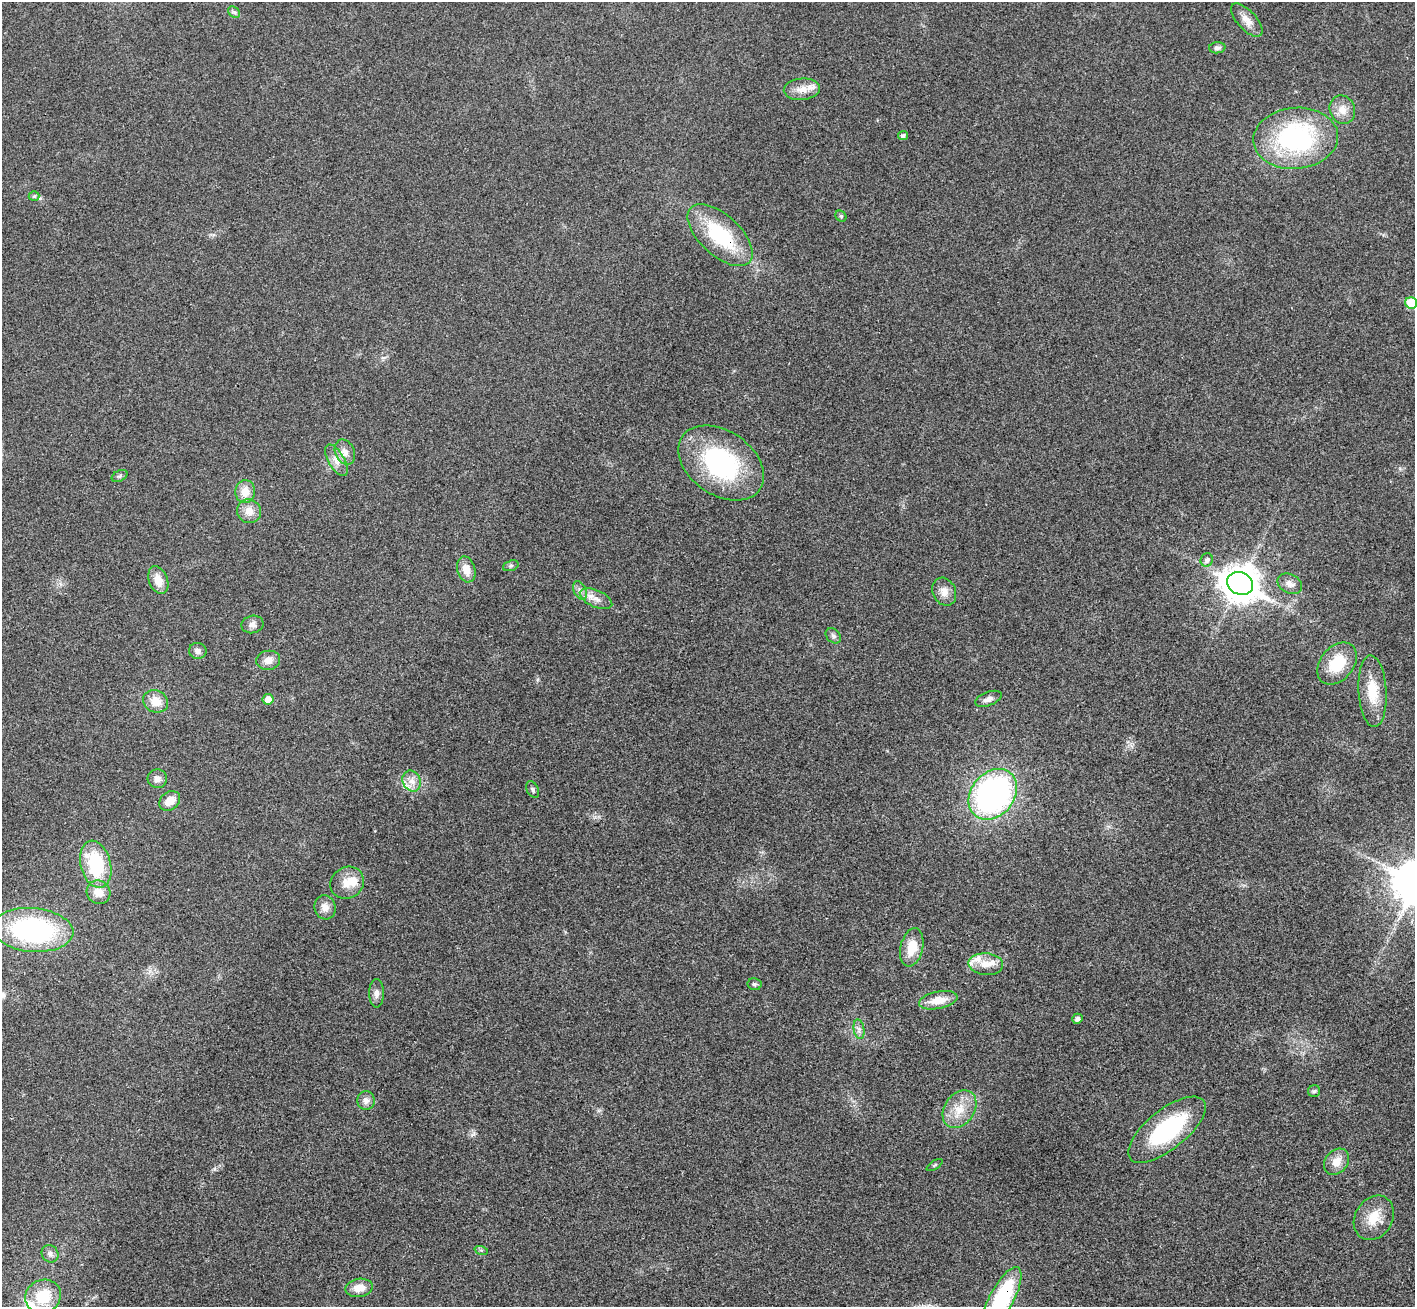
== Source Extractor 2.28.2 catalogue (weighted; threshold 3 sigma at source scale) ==
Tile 7 of 4 x 4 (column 3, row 2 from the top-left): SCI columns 2859-4271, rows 2942-4246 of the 5714 x 5748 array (HDU 1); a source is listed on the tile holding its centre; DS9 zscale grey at full resolution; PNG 1417 x 1309 px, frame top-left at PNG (2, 2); each listed source drawn as its Kron ellipse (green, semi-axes under 4 px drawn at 4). Shown black and unused: <1% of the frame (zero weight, under 3 of 4 exposures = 6% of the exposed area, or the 3 px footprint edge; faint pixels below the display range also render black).
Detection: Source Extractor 2.28.2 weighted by HDU 2 'WHT'; one run over the whole footprint, this tile lists its part. Background 0.0363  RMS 0.0067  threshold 0.03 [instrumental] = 3 sigma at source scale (4.5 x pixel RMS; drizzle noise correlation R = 1.50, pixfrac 1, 0.05/0.05 arcsec/px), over >= 5 px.
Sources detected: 69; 5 inside a brighter listed object's ellipse — not listed separately; the other 64 listed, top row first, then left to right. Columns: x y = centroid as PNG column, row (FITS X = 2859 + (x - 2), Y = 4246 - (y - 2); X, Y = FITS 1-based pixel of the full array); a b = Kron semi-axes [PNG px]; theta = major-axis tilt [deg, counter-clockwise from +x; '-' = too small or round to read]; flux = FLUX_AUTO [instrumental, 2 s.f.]
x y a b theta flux
234 12 6 5 - 1.4
1247 20 21 9 -48 6.4
1217 48 8 5 4 2.1
802 89 18 11 5 7.3
1342 110 14 12 -67 7.6
903 136 5 4 - 1.7
1296 138 42 30 5 100
34 196 5 5 - 1.1
841 216 6 5 - 1
720 235 40 20 -43 48
1411 303 6 5 - 24
345 452 13 9 -65 4.8
336 460 17 8 -60 5.2
721 463 47 32 -34 86
120 476 8 5 27 1.5
245 491 11 10 - 8.4
249 511 12 11 - 6.9
1207 560 7 6 - 2.6
511 566 8 5 20 1.4
466 569 13 9 -74 7.2
158 580 14 9 -68 8
1240 583 13 11 -24 1300
1290 584 13 9 -27 4.1
580 590 10 6 -62 2.7
944 592 14 11 -65 5.8
596 599 17 8 -24 5.8
253 624 11 8 11 3.1
833 636 9 6 -45 1.9
198 651 9 8 - 3
268 660 12 9 7 5.3
1337 663 23 16 50 21
1373 691 36 14 -86 18
268 699 5 5 - 6.5
988 699 14 7 21 3.6
155 701 13 11 -24 9.2
157 779 9 9 - 3.7
412 781 11 8 -64 5.1
533 790 9 6 -62 1.7
993 794 28 21 50 190
170 801 11 9 39 8.6
96 864 24 15 -76 42
347 883 17 15 34 10
98 892 12 11 - 7.8
325 907 12 10 -75 5.4
33 930 41 22 -5 120
912 947 19 11 77 14
986 964 17 11 -4 8.4
754 984 7 6 - 1.4
377 993 14 7 89 3.5
938 1000 19 8 11 11
1077 1019 5 5 - 2.1
859 1029 10 5 -79 2.3
1314 1091 6 6 - 1.3
366 1100 9 9 - 3.7
959 1109 20 15 55 14
1167 1130 47 20 38 62
1337 1162 14 11 51 7.9
935 1165 9 3 34 0.91
1374 1218 23 18 58 15
481 1250 7 4 -18 1.1
50 1254 9 8 - 2.7
359 1288 14 9 9 8.5
43 1296 18 16 27 21
1002 1298 34 12 62 66
Overlapping masked pixels (flux is a lower limit): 2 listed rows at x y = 720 235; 1002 1298
Isophote crosses this tile's border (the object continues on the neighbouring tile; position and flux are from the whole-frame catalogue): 2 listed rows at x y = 1411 303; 1002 1298